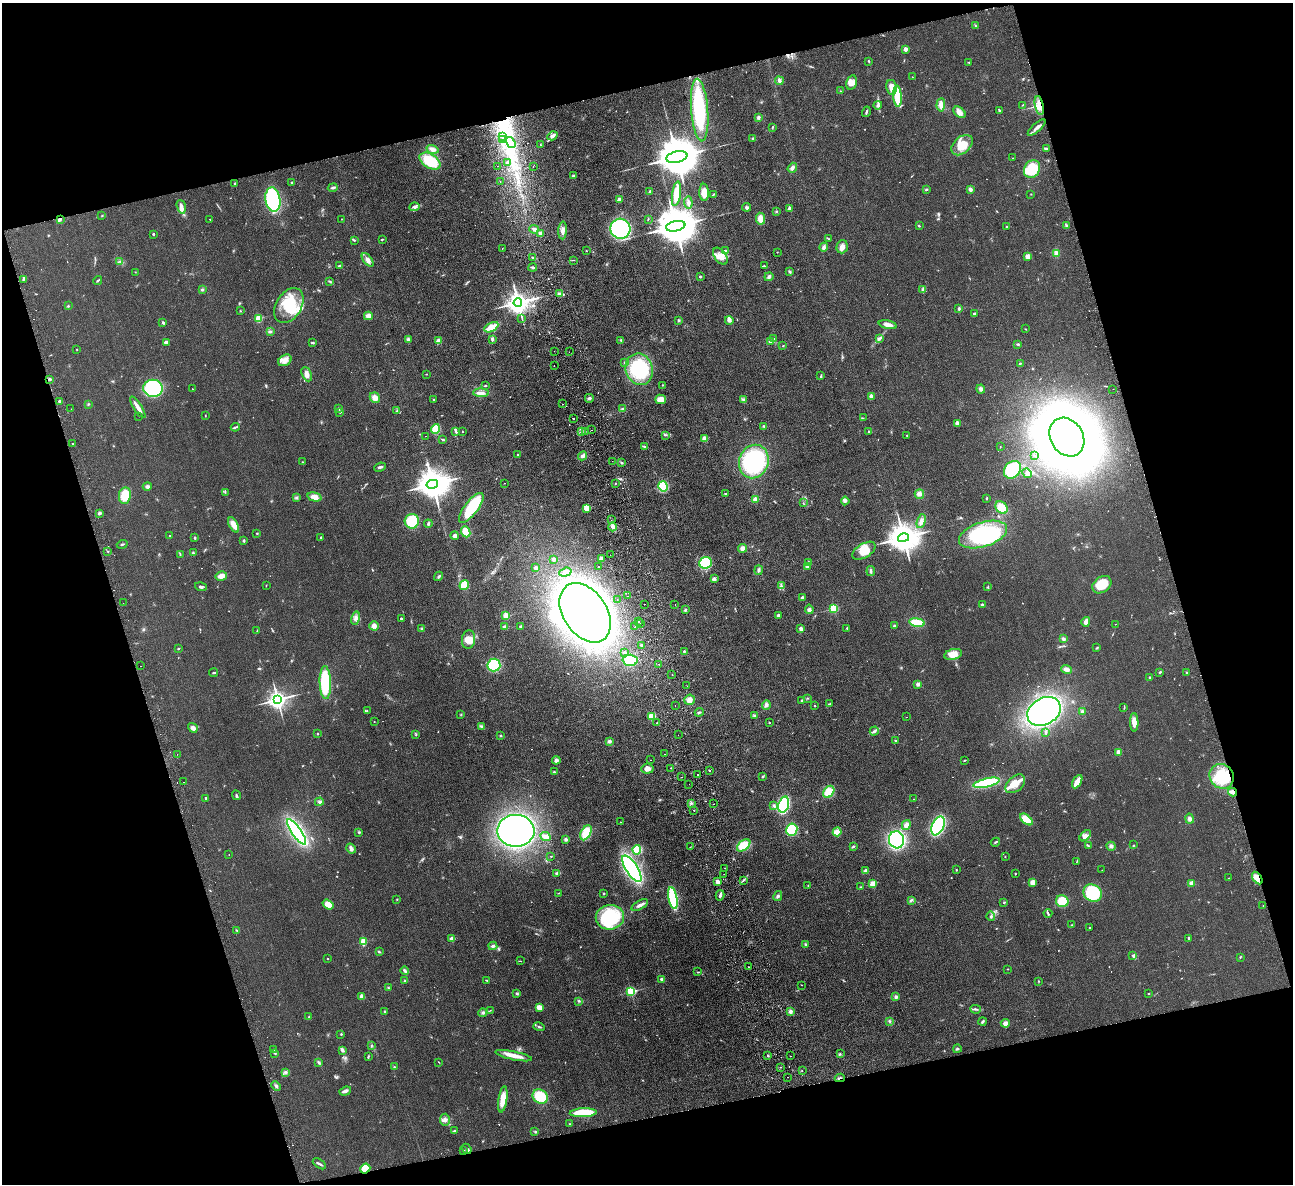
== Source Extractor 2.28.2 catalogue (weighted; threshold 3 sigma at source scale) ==
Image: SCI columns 56-5216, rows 284-5011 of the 5272 x 5176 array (HDU 1 of 3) = the unmasked area's bounding box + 8 px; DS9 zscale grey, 4 x 4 block average (1 PNG px = mean of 4 x 4 image px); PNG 1295 x 1186 px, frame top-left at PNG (2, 3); each listed source drawn as its Kron ellipse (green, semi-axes under 4 px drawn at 4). Shown black and unused: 32% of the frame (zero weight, under 2 of 3 exposures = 3% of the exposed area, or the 3 px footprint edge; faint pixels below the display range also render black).
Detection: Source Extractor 2.28.2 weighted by HDU 2 'WHT'. Background 0.0624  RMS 0.0095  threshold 0.0429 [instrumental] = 3 sigma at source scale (4.5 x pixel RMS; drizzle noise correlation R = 1.50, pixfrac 1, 0.05/0.05 arcsec/px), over >= 5 px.
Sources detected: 706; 7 too faint to see at this stretch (4 x 4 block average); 12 inside a brighter object's white glare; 22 cosmic-ray / hot-pixel residue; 1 long thin detection or spike segment (spike, bleed or trail) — neither listed nor drawn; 12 coinciding with a brighter row at this scale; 28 inside a brighter listed object's ellipse — not listed separately; of the other 624, all 500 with FLUX_AUTO >= 2.02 (the completeness limit of this list) listed and drawn (124 fainter detections not listed), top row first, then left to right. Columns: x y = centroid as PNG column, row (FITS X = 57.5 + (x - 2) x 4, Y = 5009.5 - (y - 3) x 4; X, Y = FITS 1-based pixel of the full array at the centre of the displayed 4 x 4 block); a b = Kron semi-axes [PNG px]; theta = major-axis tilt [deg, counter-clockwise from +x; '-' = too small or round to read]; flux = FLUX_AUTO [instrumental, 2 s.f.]
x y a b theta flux
975 26 2 2 - 2.9
905 49 2 2 - 90
868 61 3 2 - 4.7
969 62 2 2 - 2.3
912 77 2 2 - 2.5
779 81 4 3 - 12
851 82 7 5 75 33
891 87 7 5 -79 34
840 91 2 2 - 2.4
897 96 11 3 -86 170
878 105 4 3 - 12
941 105 6 4 86 34
1023 105 2 2 - 2.9
1039 106 9 4 -78 85
700 110 31 8 -85 480
999 110 3 2 - 6.9
866 112 5 2 - 9.2
959 112 7 4 -39 29
758 117 4 3 - 11
772 127 3 2 - 4.2
1037 128 11 2 42 25
552 136 5 3 - 27
502 137 2 2 - 3
753 138 2 2 - 4.3
503 139 2 2 - 7.3
511 142 6 2 -57 13
540 144 2 2 - 3.3
962 145 12 8 42 110
432 149 6 3 -16 33
1046 149 3 3 - 7.9
677 157 11 5 12 34000
1013 158 2 2 - 3.1
430 161 11 7 -33 220
507 162 2 2 - 6.5
498 166 2 2 - 7.2
533 166 2 2 - 2.2
792 168 5 3 - 14
1032 169 9 7 58 190
573 176 3 2 - 6.1
500 182 2 2 - 3
292 183 3 2 - 4.8
235 184 3 2 - 5.6
333 188 5 2 - 9.1
926 189 3 2 - 7.2
970 189 4 4 - 14
650 192 4 2 - 6.3
704 192 8 4 -89 50
676 194 12 4 81 110
713 194 3 2 - 5
1031 194 2 2 - 2.1
273 200 12 7 -81 560
619 200 2 2 - 86
688 203 6 3 -87 15
181 207 7 3 -74 30
414 207 5 3 - 17
747 207 4 3 - 9.9
789 208 3 2 - 8.1
776 211 2 2 - 5.1
102 216 2 2 - 2.6
60 219 4 3 - 8.8
210 219 2 2 - 4.1
342 219 2 2 - 2.2
648 219 3 2 - 3
760 219 6 4 -82 51
676 226 10 5 12 30000
919 226 3 2 - 4.8
1067 226 2 2 - 4.6
1006 227 2 2 - 3.2
534 229 5 3 - 16
620 229 10 10 - 640
563 230 9 3 86 28
540 233 4 3 - 11
153 234 2 2 - 17
382 239 3 2 - 4.8
829 239 2 2 - 2.7
354 240 3 2 - 3.9
824 247 4 3 - 20
842 247 7 5 72 33
502 248 2 2 - 3
586 251 2 2 - 3.1
725 251 4 2 - 14
777 252 2 2 - 2.2
1056 253 3 2 - 7.4
720 256 9 5 -54 46
1028 256 4 3 - 38
533 258 4 2 - 7.2
368 260 8 4 -51 30
574 260 2 2 - 2.3
120 262 3 2 - 4.6
339 265 3 2 - 5.8
764 266 4 2 - 5.6
533 267 4 2 - 7.5
790 271 2 2 - 13
135 272 2 2 - 2.1
700 277 2 2 - 22
769 277 5 3 - 14
23 279 3 3 - 7.8
98 280 4 2 - 6.3
330 281 2 2 - 3.7
202 290 3 2 - 8.4
922 290 3 2 - 7.9
559 294 4 2 - 21
518 303 4 3 - 6600
289 305 19 12 57 230
68 306 2 2 - 2.9
959 308 2 2 - 27
240 311 2 2 - 3
974 313 3 2 - 5.6
368 316 4 4 - 29
259 318 2 2 - 330
522 318 3 2 - 3.4
679 320 3 3 - 7.2
729 320 4 3 - 19
163 323 3 2 - 8.2
888 325 9 4 -13 30
491 327 7 4 29 67
1025 329 2 2 - 2.2
270 332 3 2 - 6
880 338 4 2 - 8.9
408 339 4 3 - 14
492 339 3 2 - 15
774 339 2 2 - 9.9
621 340 2 2 - 3.7
439 341 4 4 - 24
166 342 4 3 - 14
770 342 2 2 - 61
312 343 4 2 - 7.1
1018 344 3 2 - 5.8
783 346 3 2 - 2.5
77 349 2 2 - 7
554 351 2 2 - 3.8
569 352 2 2 - 3.7
285 360 7 5 31 31
624 362 3 2 - 3.5
1020 363 2 2 - 14
554 365 2 2 - 3.3
639 369 16 13 -71 390
307 374 7 4 -67 33
427 374 2 2 - 2
821 376 4 2 - 7
49 379 3 2 - 6.2
485 385 4 2 - 4.7
662 385 2 2 - 7.8
153 388 10 8 -9 440
192 389 2 2 - 3.1
981 389 4 4 - 19
1113 389 2 2 - 5.5
481 393 8 3 -2 32
871 396 2 2 - 66
375 398 6 4 -57 38
589 398 4 3 - 9.9
433 399 2 2 - 11
661 399 5 4 - 51
743 399 2 2 - 4.2
60 401 3 3 - 14
88 404 2 2 - 3.3
562 404 2 2 - 2.7
138 407 12 2 -58 54
71 409 2 2 - 3.7
339 409 2 2 - 25
623 409 3 3 - 9.5
397 411 3 2 - 5.7
340 412 2 2 - 14
139 416 2 2 - 3.9
205 416 2 2 - 3.2
863 418 2 2 - 2.7
573 419 2 2 - 7.2
957 423 2 2 - 73
764 426 2 2 - 4.3
235 427 4 2 - 7.5
436 429 5 3 - 150
591 430 2 2 - 9.3
462 431 2 2 - 2.8
869 431 2 2 - 11
456 432 3 2 - 6.7
581 432 2 2 - 6.9
585 432 2 2 - 2.2
665 435 2 2 - 2.9
907 435 2 2 - 2.7
425 436 2 2 - 2.9
1067 437 20 16 -58 6000
443 439 3 2 - 5.1
705 439 4 4 - 35
72 444 2 2 - 3.7
644 447 3 2 - 7.8
1000 447 2 2 - 2.9
518 454 2 2 - 10
1034 455 2 2 - 2.3
583 456 5 3 - 18
612 461 2 2 - 2.5
302 462 2 2 - 5.9
621 462 3 2 - 5.2
754 462 17 14 68 640
380 467 6 2 21 11
1012 470 10 7 50 340
1027 473 5 4 - 19
505 483 2 2 - 4.7
615 483 2 2 - 2.3
432 484 6 4 12 13000
663 486 5 4 - 230
147 487 4 4 - 15
225 492 2 2 - 2.1
725 494 3 2 - 4.4
919 494 5 4 - 23
125 495 8 6 81 130
314 497 7 4 -14 38
296 498 3 2 - 7.7
987 498 2 2 - 15
755 499 2 2 - 160
845 501 4 3 - 13
803 503 2 2 - 3.1
471 508 18 6 53 300
587 508 4 4 - 64
1002 508 7 5 -44 91
99 513 4 3 - 11
611 520 2 2 - 2.3
412 521 7 7 - 200
921 521 7 4 72 24
428 524 4 2 - 9.2
234 525 8 4 -63 52
613 527 4 4 - 18
466 532 5 4 - 100
257 533 2 2 - 2.7
983 534 25 12 17 480
170 536 2 2 - 2.9
455 536 4 4 - 11
321 537 2 2 - 14
194 538 2 2 - 25
903 538 5 4 - 13000
244 541 2 2 - 34
122 544 5 2 - 6.5
742 548 5 4 - 22
108 551 2 2 - 2.7
864 551 13 7 31 87
193 553 3 2 - 7.8
180 554 3 2 - 3
610 555 2 2 - 3.3
553 559 3 3 - 17
601 559 3 3 - 21
809 562 2 2 - 4.2
705 563 6 5 - 290
598 567 2 2 - 4.4
807 567 3 3 - 6.7
536 568 3 3 - 24
759 570 5 3 - 12
871 571 5 3 - 10
565 572 6 3 19 21
221 576 6 4 14 35
439 576 5 2 - 8.4
714 579 3 2 - 26
266 585 2 2 - 2.7
464 585 5 4 - 98
1102 585 10 7 38 140
781 586 4 2 - 8.2
201 587 6 3 -18 12
988 587 3 2 - 5
628 596 2 2 - 5.8
802 598 3 2 - 8.7
617 600 2 2 - 2.3
123 603 2 2 - 2.6
644 604 2 2 - 5.9
675 605 2 2 - 15
982 605 4 3 - 8.7
834 608 2 2 - 450
809 609 4 3 - 14
686 610 3 2 - 7.7
585 613 32 22 -56 3600
778 615 2 2 - 20
506 616 2 2 - 260
355 618 7 2 79 15
401 618 2 2 - 20
638 621 2 2 - 9.5
917 622 8 3 -8 160
1086 622 5 4 - 19
640 624 2 2 - 3.4
1115 624 2 2 - 3.6
374 626 5 4 - 24
894 626 2 2 - 36
504 627 2 2 - 24
521 627 2 2 - 16
635 627 2 2 - 7.8
801 628 3 2 - 19
847 628 2 2 - 3.8
422 629 3 2 - 5.8
257 631 3 2 - 4.6
1063 639 3 3 - 11
469 640 9 6 83 49
641 646 3 3 - 9.4
1097 648 3 2 - 4.8
178 649 2 2 - 11
624 652 2 2 - 14
684 652 2 2 - 2.7
953 654 9 5 14 68
630 660 7 5 -2 190
659 664 2 2 - 2.1
494 665 6 6 - 290
141 666 2 2 - 2.5
1066 669 5 4 - 22
1160 672 3 2 - 6.1
1187 672 2 2 - 15
214 673 4 2 - 6.3
672 675 2 2 - 14
1150 677 2 2 - 5.9
325 683 16 5 -88 270
918 684 4 4 - 16
687 686 2 2 - 2.9
807 698 2 2 - 2.7
278 699 3 3 - 3600
689 700 5 5 - 27
802 701 2 2 - 22
829 704 3 2 - 3.5
675 705 2 2 - 6
766 705 5 4 - 15
815 706 2 2 - 5.6
1124 708 2 2 - 3.1
367 710 2 2 - 2.2
1044 711 18 13 31 1200
1082 711 3 2 - 7.5
699 712 4 2 - 8.1
461 714 2 2 - 2
754 715 3 2 - 6.5
652 716 3 3 - 93
906 717 2 2 - 2.1
374 722 2 2 - 4.4
769 722 2 2 - 3
1134 722 9 4 -88 46
657 723 2 2 - 2.2
481 726 3 3 - 8
193 728 5 3 - 28
874 731 5 3 - 11
1046 732 3 2 - 5.8
318 734 2 2 - 3.6
416 735 2 2 - 3.7
678 735 2 2 - 5.3
500 736 3 2 - 4.3
609 741 4 3 - 14
895 741 2 2 - 5.1
1118 752 4 3 - 20
177 754 2 2 - 3.9
665 754 2 2 - 2
556 760 4 4 - 16
650 760 2 2 - 7.5
964 760 3 2 - 4.3
670 768 2 2 - 16
647 769 6 5 - 27
709 770 2 2 - 9.7
554 772 3 2 - 4.6
698 774 2 2 - 8.3
763 776 3 3 - 5.9
1222 776 13 11 -52 180
682 777 2 2 - 2.9
184 782 2 2 - 2.8
1077 782 7 3 60 80
987 783 13 4 13 320
689 784 2 2 - 2.8
1015 784 11 7 42 71
829 792 7 5 51 100
1232 792 4 2 - 27
236 795 5 2 - 10
206 798 2 2 - 12
913 799 2 2 - 2.5
319 802 4 3 - 11
691 803 2 2 - 5.8
714 804 2 2 - 4.6
784 805 8 5 72 500
774 806 4 2 - 8
694 810 2 2 - 5.2
1026 819 7 3 -40 130
1189 819 5 4 - 16
620 822 2 2 - 2
906 825 5 3 - 22
938 826 10 5 66 610
792 830 6 5 - 250
516 831 18 16 1 1600
297 832 15 4 -55 670
359 832 3 2 - 4.7
837 832 4 3 - 72
586 833 8 5 61 130
1085 836 7 4 44 22
545 837 5 2 - 49
566 839 3 3 - 9
896 840 8 7 - 520
995 842 5 2 - 6.7
744 845 8 5 39 130
1133 845 2 2 - 2.5
853 846 3 2 - 6.5
1088 846 4 2 - 6.7
1111 846 4 3 - 13
690 847 2 2 - 2.8
351 849 5 3 - 18
637 850 4 4 - 160
229 854 2 2 - 3.2
551 856 2 2 - 3.7
1005 857 2 2 - 5.5
1076 862 2 2 - 2.4
725 868 2 2 - 3.1
632 869 15 6 -57 1100
956 870 2 2 - 5.1
1102 870 2 2 - 3.5
865 871 4 3 - 15
557 873 4 2 - 8.3
724 874 2 2 - 4.7
1015 874 2 2 - 5.5
1229 878 2 2 - 2.4
1257 878 7 3 -58 71
743 880 4 2 - 5.6
717 882 3 3 - 29
1033 882 4 4 - 34
1191 883 3 3 - 20
873 884 4 3 - 57
808 885 2 2 - 3.3
860 887 2 2 - 3.5
558 893 2 2 - 2.5
1093 893 9 8 - 240
603 894 3 2 - 4
720 895 5 2 - 16
778 896 5 3 - 12
673 898 11 3 -79 480
397 899 2 2 - 3
911 900 4 2 - 7.8
1062 901 6 6 - 140
1003 903 2 2 - 2.4
328 904 6 3 -37 63
640 905 9 2 28 22
1263 906 2 2 - 2
1048 914 4 2 - 8.1
991 916 4 2 - 8.4
610 917 14 12 8 390
1072 925 2 2 - 2.8
1090 928 2 2 - 4.1
237 930 2 2 - 3.6
1189 938 2 2 - 7.8
452 939 2 2 - 110
363 942 2 2 - 290
805 944 4 2 - 5.8
493 946 4 3 - 12
379 952 3 2 - 6.6
1133 955 3 2 - 7
1240 957 3 2 - 3
327 959 2 2 - 9.1
520 961 2 2 - 2.6
749 967 2 2 - 3.7
1008 969 2 2 - 2.4
405 971 4 2 - 18
697 972 3 2 - 3.4
662 979 4 3 - 8.5
486 980 3 2 - 4
405 981 3 2 - 6.2
1038 981 2 2 - 2.7
801 985 2 2 - 2.8
388 988 2 2 - 3.6
631 991 2 2 - 620
517 993 3 3 - 6.7
1148 994 2 2 - 3.2
362 996 4 3 - 21
896 997 4 3 - 11
579 1001 2 2 - 7.2
539 1007 3 3 - 53
976 1009 5 2 - 9.6
490 1010 2 2 - 2.4
384 1011 2 2 - 3.9
790 1011 3 3 - 20
483 1013 4 3 - 11
309 1017 2 2 - 3.4
889 1021 2 2 - 4.6
983 1022 4 2 - 8.6
1005 1023 5 4 - 22
539 1027 6 2 -16 9.6
341 1034 3 2 - 4.1
371 1045 2 2 - 2.2
957 1049 4 2 - 7
273 1050 3 2 - 3.2
342 1050 3 3 - 16
275 1053 2 2 - 6.2
840 1053 2 2 - 2.8
768 1055 3 2 - 5.1
514 1056 19 4 -12 62
791 1056 2 2 - 6.3
368 1057 4 2 - 5.6
318 1062 3 2 - 10
439 1062 3 2 - 2.6
394 1067 2 2 - 3.3
780 1067 2 2 - 2.3
802 1071 2 2 - 3.1
286 1072 4 2 - 8.8
788 1077 2 2 - 3.6
840 1078 5 2 - 6.7
276 1086 5 2 - 9.9
345 1091 6 3 19 17
540 1096 8 6 -33 180
503 1099 13 4 82 87
583 1113 13 4 2 200
445 1120 6 5 - 22
570 1124 3 2 - 4.5
454 1131 4 2 - 7
535 1131 4 2 - 4.6
467 1149 5 3 - 11
464 1150 2 2 - 2.5
319 1164 7 2 -34 12
365 1169 5 4 - 75
Overlapping masked pixels (flux is a lower limit): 6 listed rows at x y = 1039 106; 60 219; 1232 792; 1257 878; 840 1078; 365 1169
Diffuse or blended objects may show on this block-average render without a row.